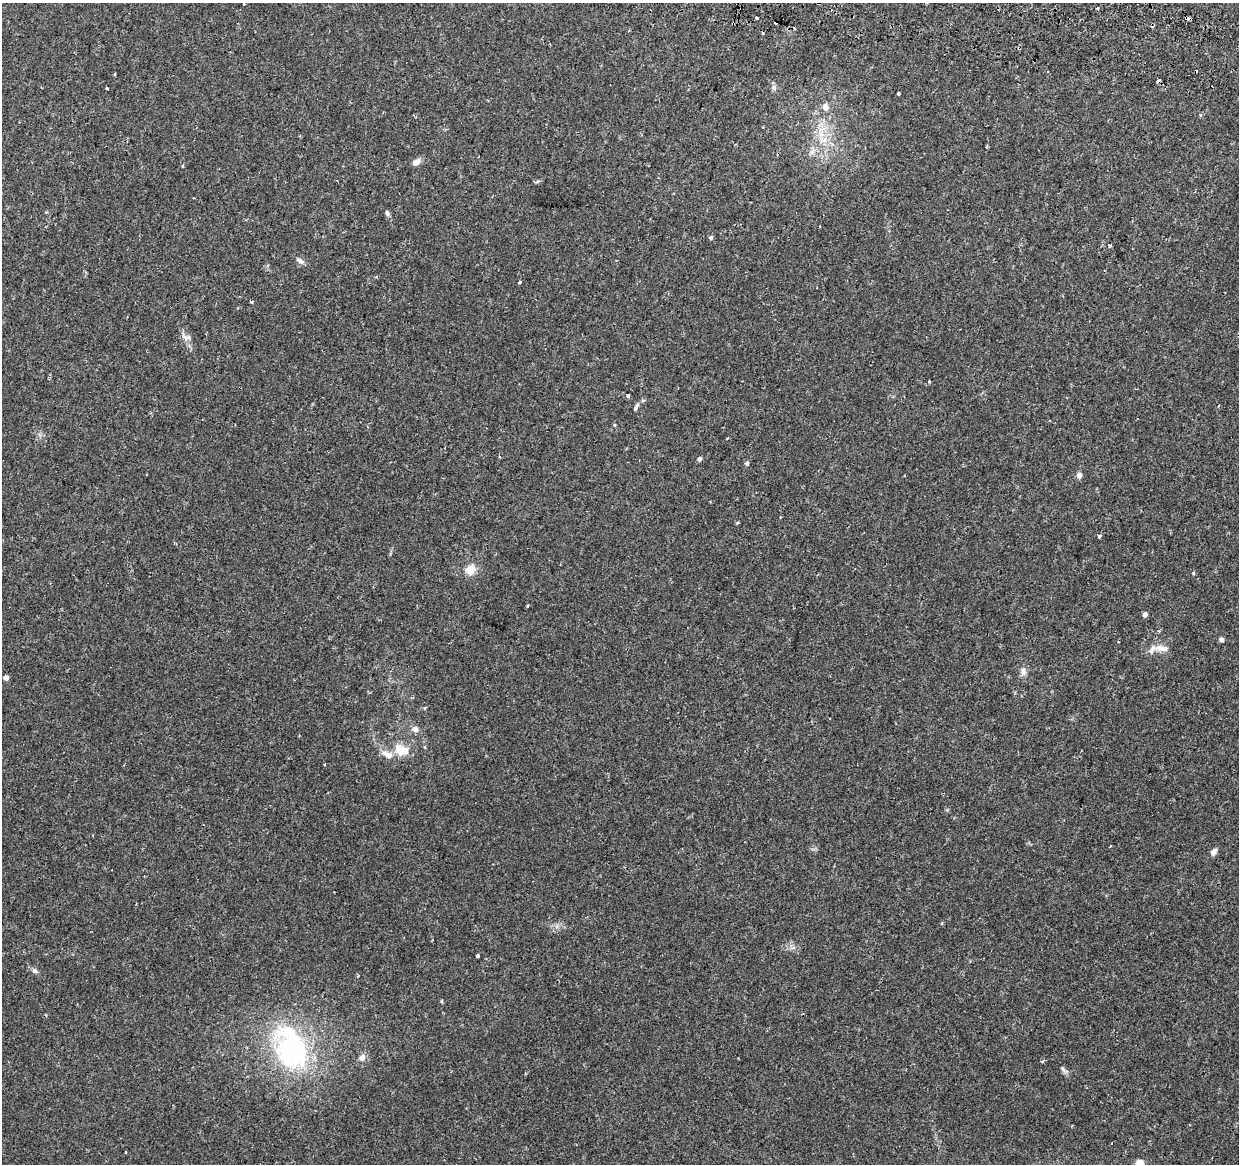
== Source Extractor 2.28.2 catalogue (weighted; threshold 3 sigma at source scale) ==
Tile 10 of 4 x 4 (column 2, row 3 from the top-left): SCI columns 1257-2493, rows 1494-2655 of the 4979 x 5250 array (HDU 1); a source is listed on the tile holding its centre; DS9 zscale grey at full resolution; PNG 1241 x 1166 px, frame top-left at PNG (2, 3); no overlay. Shown black and unused: <1% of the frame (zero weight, under 2 of 3 exposures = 3% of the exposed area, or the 3 px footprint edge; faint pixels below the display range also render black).
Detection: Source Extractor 2.28.2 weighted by HDU 2 'WHT'; one run over the whole footprint, this tile lists its part. Background 0.0313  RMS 0.0031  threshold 0.0141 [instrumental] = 3 sigma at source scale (4.5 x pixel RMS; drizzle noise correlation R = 1.50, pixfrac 1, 0.0396/0.0396 arcsec/px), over >= 5 px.
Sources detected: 56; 12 cosmic-ray / hot-pixel residue — not listed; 1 inside a brighter listed object's ellipse — not listed separately; the other 43 listed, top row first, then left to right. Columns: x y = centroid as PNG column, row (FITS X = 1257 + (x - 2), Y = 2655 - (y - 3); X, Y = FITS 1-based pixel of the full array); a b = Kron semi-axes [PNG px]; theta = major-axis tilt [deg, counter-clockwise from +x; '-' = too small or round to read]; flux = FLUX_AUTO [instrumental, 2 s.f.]
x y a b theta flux
757 18 4 3 - 1.7
1187 19 4 3 - 7.2
775 23 3 2 - 2.9
773 87 8 6 -48 0.82
107 88 3 2 - 0.38
898 94 3 3 - 0.47
825 107 9 7 -86 1.3
1200 115 5 3 - 0.34
824 140 7 6 - 1.4
416 162 11 6 34 1.6
183 166 4 3 - 0.45
387 213 6 5 - 0.76
711 238 5 5 - 0.56
1110 245 3 3 - 0.79
300 261 11 6 -39 1.1
520 282 3 3 - 1.2
186 338 9 6 -15 1.2
628 395 3 3 - 0.87
636 407 13 4 63 0.79
699 459 5 4 - 0.77
747 463 5 5 - 0.68
1079 475 8 6 -74 1.1
737 523 5 3 - 0.33
1100 536 4 3 - 3.1
470 570 14 13 - 3.3
528 605 3 3 - 0.75
1145 614 5 4 - 1.3
1222 640 4 4 - 1.3
1162 648 24 8 -5 3
1023 672 10 8 -84 1.5
6 678 4 4 - 1.9
415 729 8 7 - 1.5
402 751 20 13 -18 5.2
325 764 4 2 - 0.33
1214 852 9 6 49 1.2
478 956 4 3 - 0.67
35 971 8 6 -32 0.84
292 1048 46 31 -75 53
362 1057 11 7 44 1.5
1043 1061 5 3 - 0.62
1063 1069 8 4 -46 0.7
126 1152 3 2 - 0.49
1140 1163 10 8 -20 2.3
Overlapping masked pixels (flux is a lower limit): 1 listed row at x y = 1187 19
Isophote crosses this tile's border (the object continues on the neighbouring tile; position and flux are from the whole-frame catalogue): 1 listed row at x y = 1140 1163